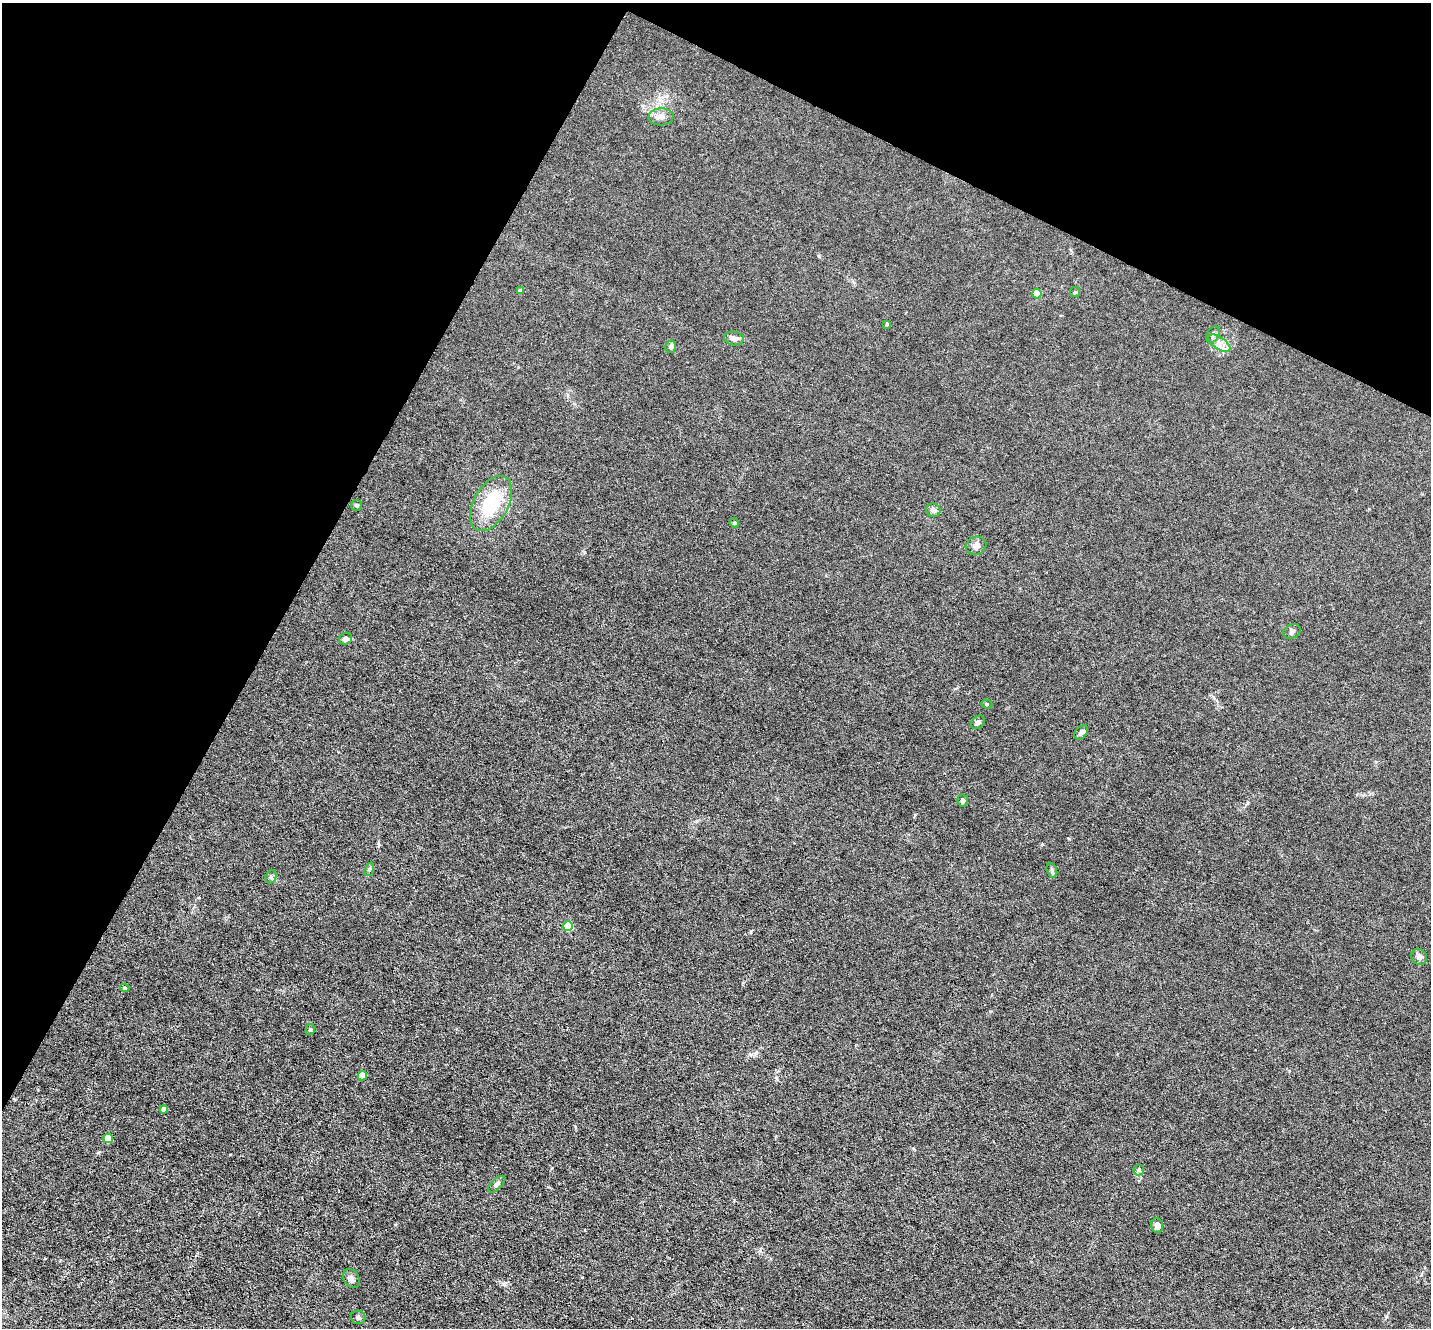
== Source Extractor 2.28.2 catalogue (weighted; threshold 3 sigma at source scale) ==
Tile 2 of 4 x 4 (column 2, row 1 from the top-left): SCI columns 1430-2858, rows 4261-5586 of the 5717 x 5729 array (HDU 1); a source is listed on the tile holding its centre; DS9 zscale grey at full resolution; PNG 1433 x 1330 px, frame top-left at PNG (2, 3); each listed source drawn as its Kron ellipse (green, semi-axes under 4 px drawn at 4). Shown black and unused: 27% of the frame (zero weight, under 3 of 6 exposures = <1% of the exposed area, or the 3 px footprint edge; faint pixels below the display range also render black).
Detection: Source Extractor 2.28.2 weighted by HDU 2 'WHT'; one run over the whole footprint, this tile lists its part. Background 0.0113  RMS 0.0037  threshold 0.015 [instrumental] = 3 sigma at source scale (4.09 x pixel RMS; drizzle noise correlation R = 1.36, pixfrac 0.8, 0.05/0.05 arcsec/px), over >= 5 px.
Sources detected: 36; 1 inside a brighter listed object's ellipse — not listed separately; the other 35 listed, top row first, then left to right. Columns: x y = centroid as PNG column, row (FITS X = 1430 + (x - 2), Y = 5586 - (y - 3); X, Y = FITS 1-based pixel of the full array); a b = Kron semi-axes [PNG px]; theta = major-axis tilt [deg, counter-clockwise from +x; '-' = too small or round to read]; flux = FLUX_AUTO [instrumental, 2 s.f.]
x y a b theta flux
661 117 12 8 3 2.5
520 291 4 4 - 1.3
1075 292 5 5 - 0.53
1037 294 5 4 - 8.1
887 324 4 4 - 0.44
1213 335 9 5 63 1
734 339 10 6 -9 1.9
1219 343 12 6 -33 2.2
671 347 6 5 - 0.93
491 503 30 17 61 18
357 505 5 5 - 0.73
933 510 7 6 - 1.5
734 523 5 4 - 0.41
976 546 10 9 - 1.9
1292 631 9 7 30 1
346 639 6 6 - 1.4
987 704 5 4 - 0.55
978 722 7 6 - 0.98
1081 732 8 5 47 1.4
963 801 6 5 - 0.94
369 869 7 4 71 0.54
1052 870 7 5 -73 0.68
271 877 7 5 67 0.68
568 926 5 5 - 15
1419 957 8 7 - 1.4
125 988 4 3 - 0.57
310 1030 5 4 - 0.48
362 1076 4 4 - 6.7
164 1110 4 4 - 2.4
108 1138 5 4 - 7.9
1139 1170 5 5 - 0.68
497 1184 11 5 43 0.95
1157 1226 7 6 - 1.2
351 1278 10 7 -55 1.3
358 1317 7 6 - 0.87